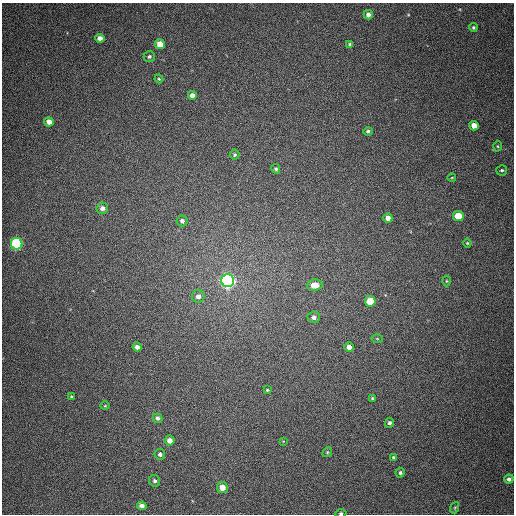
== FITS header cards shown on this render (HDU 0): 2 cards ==
NAXIS1  =                  512
NAXIS2  =                  512

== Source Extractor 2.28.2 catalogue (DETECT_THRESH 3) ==
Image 512 x 512 px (HDU 0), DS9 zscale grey, 1 PNG px = 1 image px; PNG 516 x 516 px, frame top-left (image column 1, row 512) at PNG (2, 3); each listed source drawn as its Kron ellipse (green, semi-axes under 4 px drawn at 4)
Background 398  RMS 10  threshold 30.4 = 3 sigma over >= 5 px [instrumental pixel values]
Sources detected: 49; all 49 listed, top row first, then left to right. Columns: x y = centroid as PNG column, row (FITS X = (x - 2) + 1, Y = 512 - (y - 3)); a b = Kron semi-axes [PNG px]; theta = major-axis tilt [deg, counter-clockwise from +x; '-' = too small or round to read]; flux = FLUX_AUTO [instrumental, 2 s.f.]
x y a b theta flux
368 15 5 4 - 3100
473 27 4 4 - 1100
100 38 4 4 - 3200
160 44 5 5 - 9100
350 44 4 4 - 1400
149 56 5 5 - 1500
159 79 4 4 - 790
192 95 5 5 - 4500
49 122 5 4 - 4400
474 126 5 5 - 6500
368 131 5 4 - 1500
497 146 5 3 - 740
235 155 5 5 - 950
276 169 5 4 - 1200
502 170 5 5 - 1300
452 177 4 3 - 470
102 208 6 5 - 3500
458 216 5 5 - 14000
388 218 4 4 - 4000
182 221 5 5 - 2400
467 243 4 4 - 750
17 244 6 5 - 78000
228 281 6 6 - 220000
446 281 5 3 - 650
315 285 8 5 9 8600
198 296 6 6 - 3100
370 301 5 5 - 15000
314 317 6 5 - 2700
377 339 5 3 - 620
137 347 5 4 - 3200
349 347 5 4 - 3900
267 390 3 3 - 690
71 397 3 3 - 1100
372 398 4 4 - 1100
105 406 5 3 - 600
158 418 5 4 - 2100
390 423 5 4 - 1800
170 440 5 5 - 4600
283 441 4 4 - 570
327 452 5 4 - 820
160 454 5 5 - 1800
393 457 4 3 - 880
400 473 5 4 - 1200
509 479 5 4 - 1900
155 481 6 5 - 1900
222 487 5 5 - 6700
142 506 5 4 - 3200
455 508 6 3 70 700
341 513 5 4 - 1200
At the frame edge (FLAGS 8, measured only in part): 1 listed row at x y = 341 513